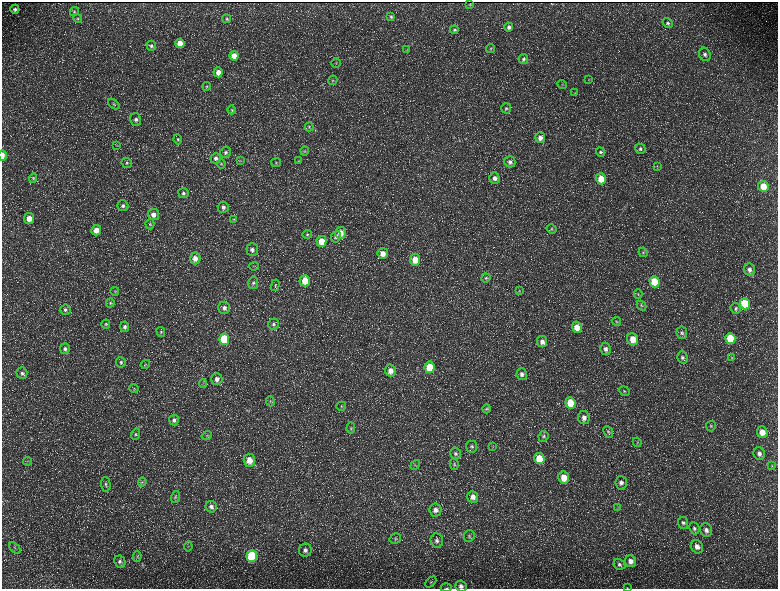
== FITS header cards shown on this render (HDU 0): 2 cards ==
NAXIS1  =                 1552 / length of data axis 1
NAXIS2  =                 1173 / length of data axis 2

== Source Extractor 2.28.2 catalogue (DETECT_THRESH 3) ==
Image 1552 x 1173 px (HDU 0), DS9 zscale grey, zoomed out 1/2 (1 PNG px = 2 x 2 image px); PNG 780 x 591 px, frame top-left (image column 1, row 1173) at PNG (2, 2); each listed source drawn as its Kron ellipse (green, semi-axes under 4 px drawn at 4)
Background 221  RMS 9.9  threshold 29.8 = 3 sigma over >= 5 px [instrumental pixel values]
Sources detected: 196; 37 cannot appear on this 1/2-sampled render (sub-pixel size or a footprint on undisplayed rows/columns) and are neither listed nor drawn; the other 159 listed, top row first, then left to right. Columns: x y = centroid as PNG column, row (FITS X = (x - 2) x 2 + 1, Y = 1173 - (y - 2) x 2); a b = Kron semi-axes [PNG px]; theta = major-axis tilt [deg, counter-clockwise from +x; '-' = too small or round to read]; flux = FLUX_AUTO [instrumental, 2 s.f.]
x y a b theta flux
470 4 2 2 - 1200
15 9 4 4 - 4600
74 11 4 4 - 2400
391 17 4 4 - 2700
78 18 4 4 - 2500
226 19 4 4 - 2800
668 23 5 4 - 3700
509 27 4 4 - 5800
454 30 4 4 - 2700
180 43 4 4 - 22000
151 46 5 4 - 4300
490 48 5 3 - 1600
407 50 4 2 - 1100
705 54 7 5 -65 6700
234 56 5 4 - 22000
523 59 5 5 - 4500
336 63 4 4 - 2600
218 72 5 4 - 15000
333 80 5 4 - 2900
588 80 3 2 - 1000
562 84 5 2 - 1500
207 86 4 4 - 2300
575 93 3 2 - 1200
114 104 6 4 -40 3200
506 108 5 5 - 3800
232 110 4 4 - 2400
136 119 6 5 - 7300
309 127 4 3 - 2000
540 138 5 5 - 11000
178 139 5 4 - 2800
117 146 3 2 - 1000
640 149 5 5 - 4400
305 151 4 3 - 1800
225 152 6 5 - 4700
600 152 5 4 - 3100
3 155 5 2 - 10000
216 158 5 5 - 5900
240 161 3 3 - 1400
299 161 4 2 - 1100
510 162 5 5 - 6500
127 163 5 5 - 3600
276 163 5 3 - 2100
221 164 5 4 - 2600
657 166 3 2 - 1200
33 178 4 4 - 2400
494 178 6 5 - 8300
601 179 5 5 - 32000
763 186 5 5 - 36000
183 193 5 5 - 5000
123 206 5 5 - 4800
223 207 5 5 - 6700
153 214 6 5 - 13000
29 218 5 5 - 20000
234 219 3 3 - 1400
150 224 5 4 - 2400
552 229 5 4 - 3000
96 230 5 5 - 17000
340 233 6 5 - 20000
307 234 5 4 - 2600
336 237 6 5 - 4600
321 241 5 5 - 32000
252 250 6 5 - 7000
643 252 5 4 - 2800
383 254 5 5 - 16000
195 258 6 5 - 15000
415 260 5 5 - 28000
254 266 5 2 - 1500
749 270 6 5 - 8400
486 278 4 4 - 2800
305 281 6 5 - 40000
654 282 6 5 - 65000
253 283 6 5 - 4700
275 285 6 4 74 2700
115 291 4 3 - 2000
519 291 4 4 - 2000
638 294 5 3 - 2000
110 303 4 4 - 2200
745 304 5 5 - 87000
641 305 5 4 - 2700
224 308 6 6 - 8000
735 308 5 5 - 3800
65 310 5 5 - 4400
616 321 5 4 - 2500
106 324 4 4 - 2500
273 324 5 5 - 4700
125 327 5 4 - 4900
577 327 5 5 - 23000
161 332 5 4 - 2800
682 333 6 5 - 4600
730 338 5 5 - 72000
224 339 5 5 - 89000
633 339 6 5 - 32000
542 342 5 5 - 9700
65 349 5 5 - 5300
606 349 6 5 - 7100
682 357 6 5 - 5300
732 357 4 4 - 2000
121 362 5 5 - 3500
145 364 5 2 - 1500
430 367 6 5 - 62000
390 371 6 5 - 16000
22 373 6 5 - 5100
522 374 6 5 - 7000
217 379 6 5 - 9000
203 384 4 2 - 1800
134 388 4 4 - 2100
624 391 5 4 - 2900
270 401 5 4 - 2600
570 403 6 5 - 51000
341 406 5 4 - 3100
486 409 4 4 - 2500
584 418 6 6 - 11000
174 420 5 5 - 5500
711 426 5 5 - 3100
351 428 5 4 - 3000
608 432 6 4 -67 4000
762 432 6 5 - 21000
135 434 6 4 72 2800
207 436 5 3 - 2300
543 436 5 5 - 3500
637 442 5 2 - 1800
472 447 6 5 - 4500
493 447 3 2 - 1200
455 453 6 5 - 4500
759 454 6 5 - 8300
539 459 5 5 - 51000
249 460 6 5 - 23000
27 461 4 2 - 1300
454 464 6 4 -76 3100
415 465 5 1 - 1200
772 465 3 2 - 1200
564 477 6 5 - 33000
142 482 4 4 - 2700
621 483 7 6 - 7500
106 484 7 5 -88 4700
175 497 6 4 75 3700
473 497 6 5 - 12000
211 507 6 5 - 7500
618 507 3 2 - 1300
435 510 6 6 - 10000
683 523 6 5 - 4700
694 528 6 5 - 4800
706 530 7 5 -72 7900
469 536 6 5 - 4200
395 539 6 5 - 3400
437 541 7 6 - 7300
188 546 5 4 - 2400
697 547 7 6 - 12000
15 548 7 2 -45 2300
305 550 6 6 - 7800
252 556 6 5 - 160000
137 557 5 3 - 2000
630 561 6 5 - 13000
120 562 6 5 - 5700
619 564 6 5 - 4500
431 582 6 3 46 2500
461 586 6 5 - 7700
446 588 5 2 - 1700
627 588 3 1 - 810
At the frame edge (FLAGS 8, measured only in part): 4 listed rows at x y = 3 155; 461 586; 446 588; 627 588
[37 sub-pixel or undisplayed-footprint detections neither listed nor drawn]